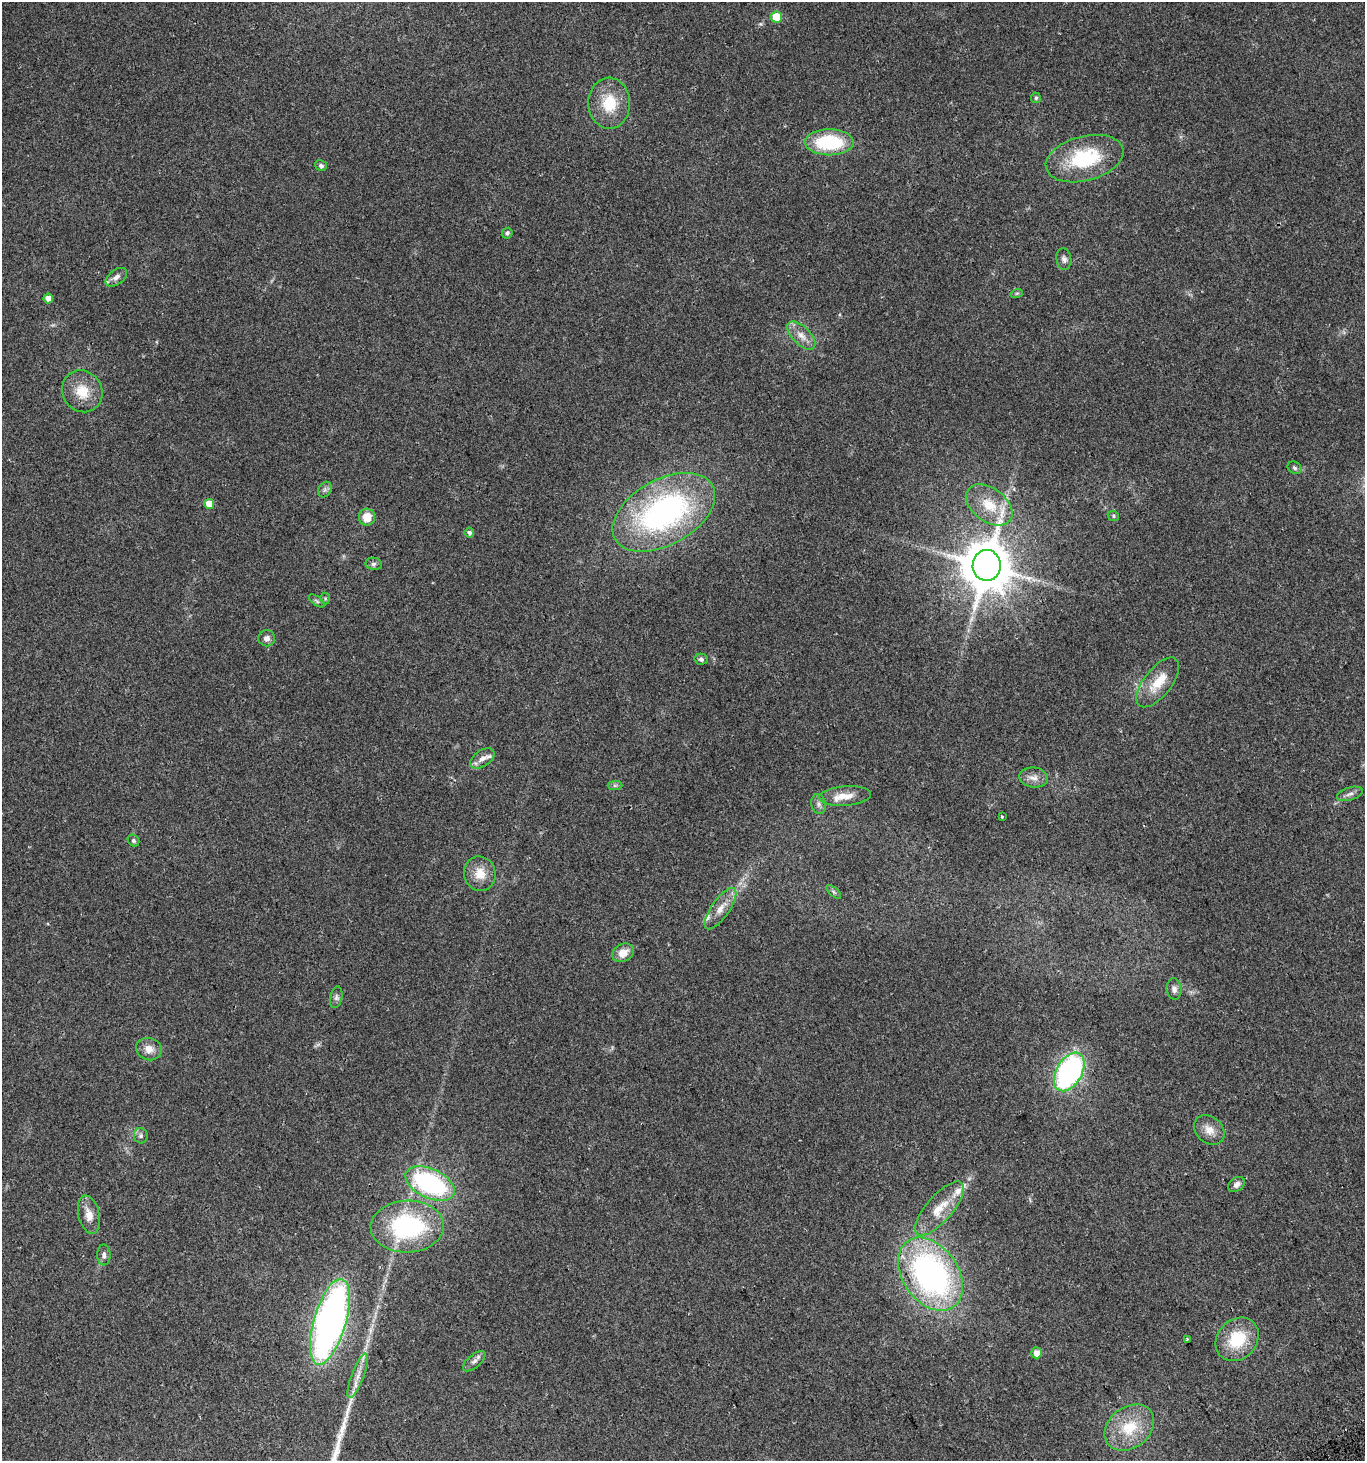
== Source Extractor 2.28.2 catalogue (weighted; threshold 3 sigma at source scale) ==
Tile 6 of 4 x 4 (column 2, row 2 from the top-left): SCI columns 1553-2915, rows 2948-4406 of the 5771 x 5898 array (HDU 1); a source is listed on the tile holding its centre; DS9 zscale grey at full resolution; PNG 1367 x 1463 px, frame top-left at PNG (2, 2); each listed source drawn as its Kron ellipse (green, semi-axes under 4 px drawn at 4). Shown black and unused: <1% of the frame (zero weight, under 2 of 3 exposures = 2% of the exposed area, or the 3 px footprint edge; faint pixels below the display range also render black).
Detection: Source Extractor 2.28.2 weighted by HDU 2 'WHT'; one run over the whole footprint, this tile lists its part. Background 0.0952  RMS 0.011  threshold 0.0475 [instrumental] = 3 sigma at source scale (4.5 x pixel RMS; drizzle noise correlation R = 1.50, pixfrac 1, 0.0396/0.0396 arcsec/px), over >= 5 px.
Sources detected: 63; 3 inside a brighter listed object's ellipse — not listed separately; the other 60 listed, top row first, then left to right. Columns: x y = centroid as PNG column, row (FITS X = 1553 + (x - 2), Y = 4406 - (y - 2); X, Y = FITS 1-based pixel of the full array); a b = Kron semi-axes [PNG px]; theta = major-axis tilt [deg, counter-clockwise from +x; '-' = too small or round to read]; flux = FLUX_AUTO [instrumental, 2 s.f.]
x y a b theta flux
777 17 5 5 - 35
1036 98 5 5 - 2
609 103 25 21 -89 36
829 142 24 13 0 75
1085 158 40 22 14 74
321 166 6 5 - 3
507 233 6 5 - 2.4
1064 259 11 7 -83 4.1
116 277 12 7 37 5.4
1017 293 6 4 18 1.4
48 298 5 4 - 8.6
801 336 18 9 -45 11
82 391 21 19 -57 24
1295 468 7 5 -34 2.3
325 490 8 6 55 3.2
209 504 5 5 - 15
989 505 26 16 -36 30
664 512 56 32 29 260
1113 516 6 5 - 1.5
367 517 8 8 - 16
469 533 5 4 - 2.8
374 564 8 6 -10 3.1
987 565 15 14 - 4400
325 599 6 5 - 1.4
317 601 9 4 -36 2.2
267 638 8 8 - 4.9
701 659 6 5 - 2.6
1158 682 29 14 52 25
482 758 14 8 33 7.1
1034 777 14 10 -7 8.3
615 785 7 4 1 2.3
1350 794 13 6 18 4.5
845 796 26 9 4 16
819 804 10 7 -76 4.1
1002 817 3 3 - 3.1
133 840 6 5 - 2.2
480 874 17 15 -77 17
834 892 9 4 -42 2.1
720 909 24 9 55 13
623 953 11 8 29 13
1174 989 10 7 -85 4.7
336 997 11 6 79 3.9
149 1049 13 11 -15 9.6
1069 1072 21 12 60 230
1209 1130 17 13 -42 12
141 1136 7 7 - 3.1
430 1184 26 14 -25 160
1236 1184 9 6 37 4.8
939 1209 34 13 49 27
89 1215 19 10 -77 12
407 1226 37 26 2 130
104 1255 10 6 90 3.5
931 1274 40 27 -56 320
330 1322 44 16 74 510
1187 1339 4 3 - 1.4
1237 1339 24 19 47 44
1036 1353 5 5 - 11
474 1361 14 6 40 4.6
358 1376 24 6 70 11
1129 1428 27 20 38 37